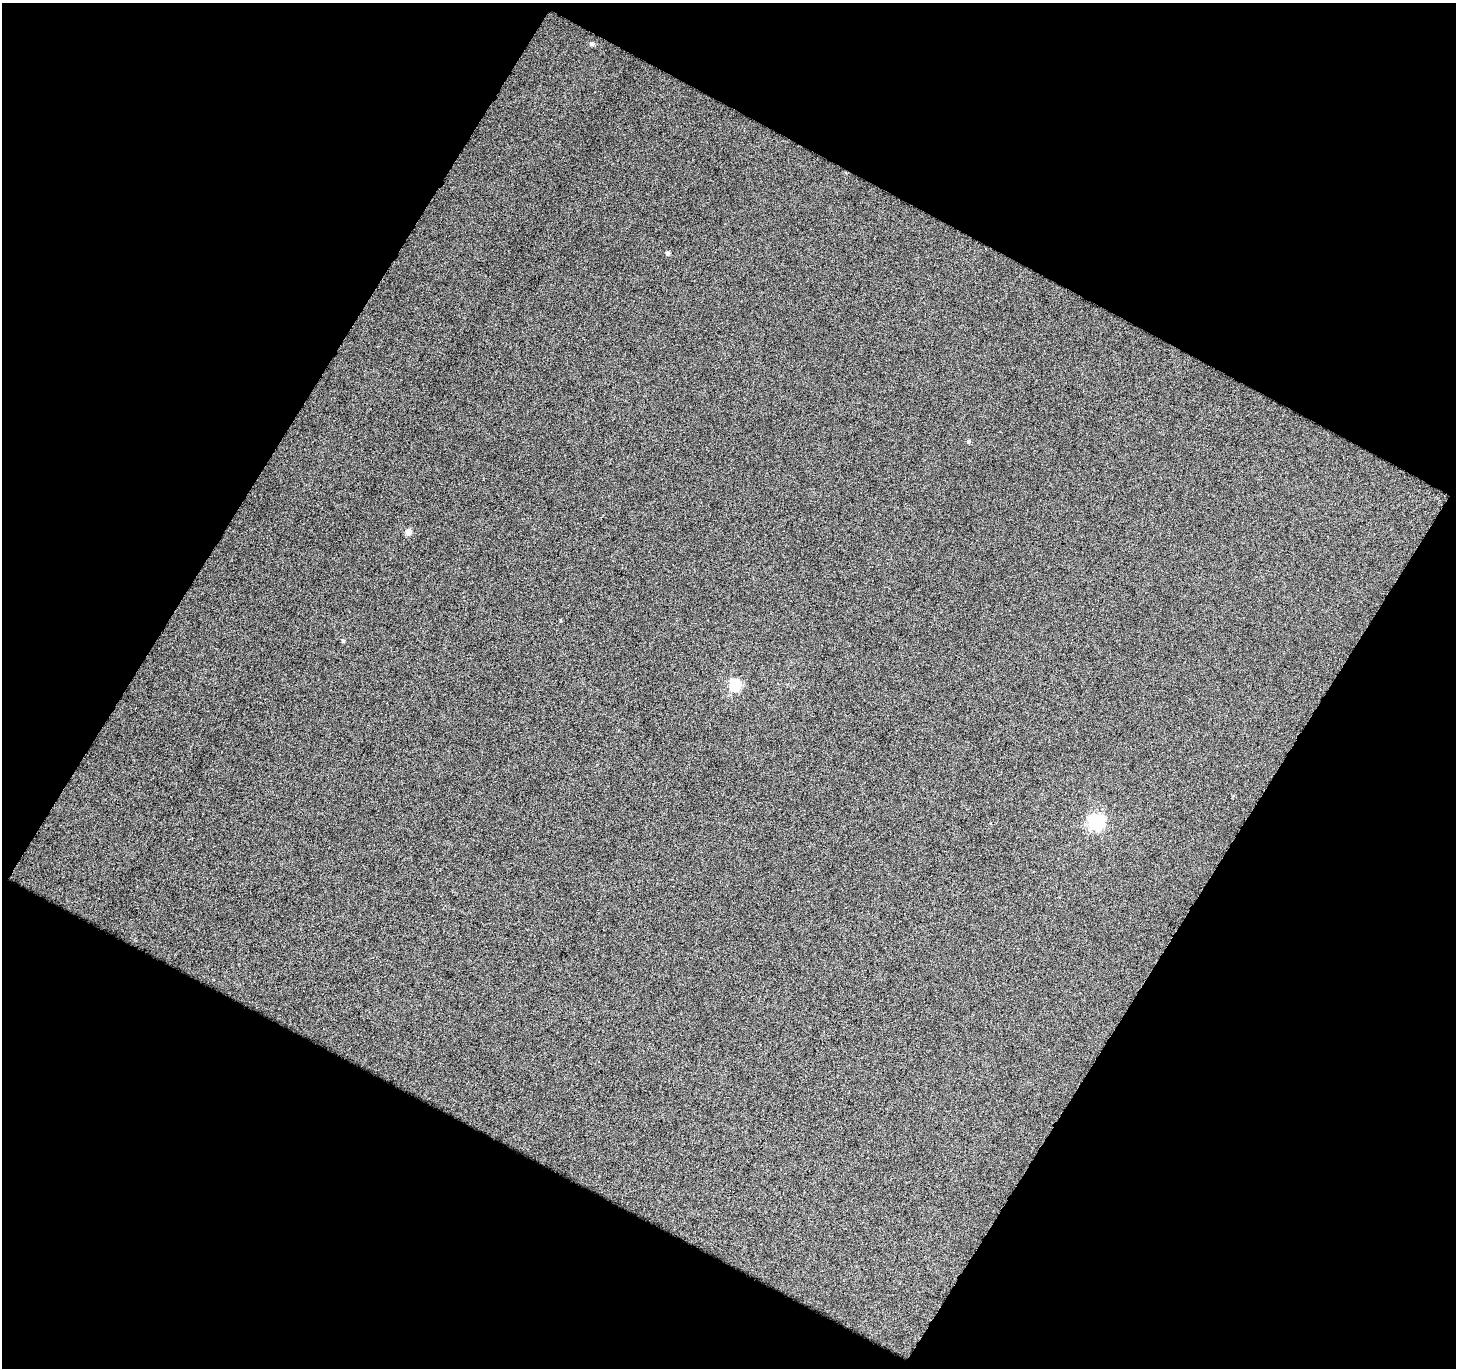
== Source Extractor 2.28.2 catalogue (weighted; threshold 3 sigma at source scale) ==
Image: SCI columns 1-1454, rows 56-1421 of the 1454 x 1472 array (HDU 1 of 3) = the unmasked area's bounding box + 8 px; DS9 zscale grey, full resolution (1 PNG px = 1 image px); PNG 1458 x 1370 px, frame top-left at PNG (2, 3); no overlay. Shown black and unused: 47% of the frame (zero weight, under 12 of 24 exposures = <1% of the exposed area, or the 3 px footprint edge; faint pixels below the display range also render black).
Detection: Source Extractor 2.28.2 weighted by HDU 2 'WHT'. Background -0.00162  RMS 0.075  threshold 0.306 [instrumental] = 3 sigma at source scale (4.09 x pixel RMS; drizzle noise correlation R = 1.36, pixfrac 0.8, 0.0396/0.0396 arcsec/px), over >= 5 px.
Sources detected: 8; all 8 listed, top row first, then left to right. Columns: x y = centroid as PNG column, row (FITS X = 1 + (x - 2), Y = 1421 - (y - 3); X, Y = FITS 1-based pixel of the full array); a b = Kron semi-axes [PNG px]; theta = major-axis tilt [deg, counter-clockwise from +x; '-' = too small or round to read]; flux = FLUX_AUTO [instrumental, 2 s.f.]
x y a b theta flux
592 44 5 5 - 18
668 253 4 4 - 19
968 441 4 4 - 12
408 532 5 5 - 76
561 620 4 3 - 5.3
343 641 4 4 - 9.4
735 685 6 5 - 550
1096 822 6 6 - 1500